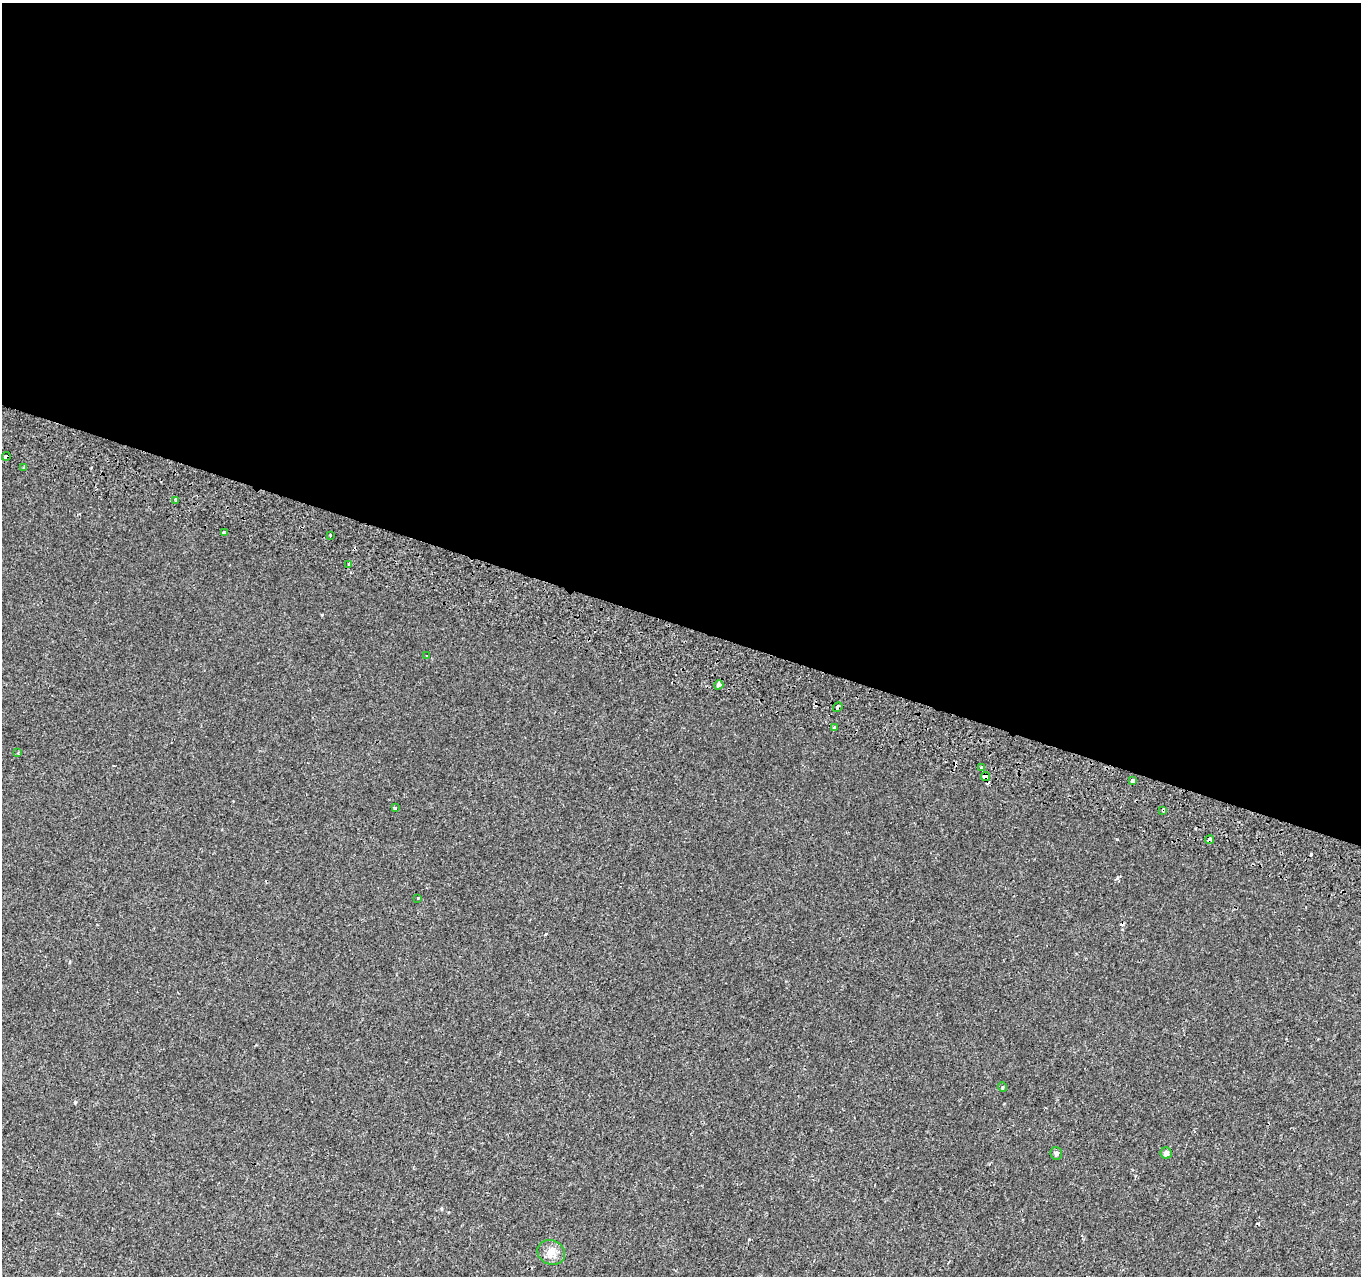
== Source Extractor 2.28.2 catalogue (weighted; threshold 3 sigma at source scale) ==
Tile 3 of 4 x 4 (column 3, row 1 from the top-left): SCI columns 2748-4106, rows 4155-5428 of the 5486 x 5698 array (HDU 1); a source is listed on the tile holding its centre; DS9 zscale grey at full resolution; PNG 1363 x 1278 px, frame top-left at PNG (2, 3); each listed source drawn as its Kron ellipse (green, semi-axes under 4 px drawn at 4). Shown black and unused: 49% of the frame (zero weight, under 2 of 3 exposures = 3% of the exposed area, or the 3 px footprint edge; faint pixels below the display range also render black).
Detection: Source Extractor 2.28.2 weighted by HDU 2 'WHT'; one run over the whole footprint, this tile lists its part. Background 7.26e-04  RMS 0.0038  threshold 0.0171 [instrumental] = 3 sigma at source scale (4.5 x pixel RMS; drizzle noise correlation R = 1.50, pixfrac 1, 0.0396/0.0396 arcsec/px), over >= 5 px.
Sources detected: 28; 6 cosmic-ray / hot-pixel residue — neither listed nor drawn; the other 22 listed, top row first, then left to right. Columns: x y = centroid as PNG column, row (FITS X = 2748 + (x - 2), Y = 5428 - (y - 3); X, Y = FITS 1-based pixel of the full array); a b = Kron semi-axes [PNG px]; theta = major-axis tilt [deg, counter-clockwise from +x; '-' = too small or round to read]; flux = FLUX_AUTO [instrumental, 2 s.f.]
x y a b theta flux
6 456 4 3 - 1.7
24 467 3 2 - 0.37
176 500 4 3 - 0.57
224 533 4 3 - 1
330 535 3 3 - 0.9
349 564 3 3 - 1.2
427 656 3 3 - 0.49
719 685 5 4 - 6.5
838 707 5 3 - 2.4
834 728 4 3 - 1.4
18 753 3 3 - 0.41
982 768 3 3 - 2
985 777 4 4 - 6.7
1132 780 3 3 - 1.6
395 808 4 4 - 0.41
1163 810 4 3 - 1.3
1209 840 4 3 - 2.1
418 898 3 2 - 0.28
1002 1087 5 3 - 0.31
1056 1153 6 5 - 0.74
1166 1153 6 5 - 1.2
551 1252 14 12 -23 3.3
Overlapping masked pixels (flux is a lower limit): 7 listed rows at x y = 6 456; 719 685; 838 707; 834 728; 985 777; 1163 810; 1209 840